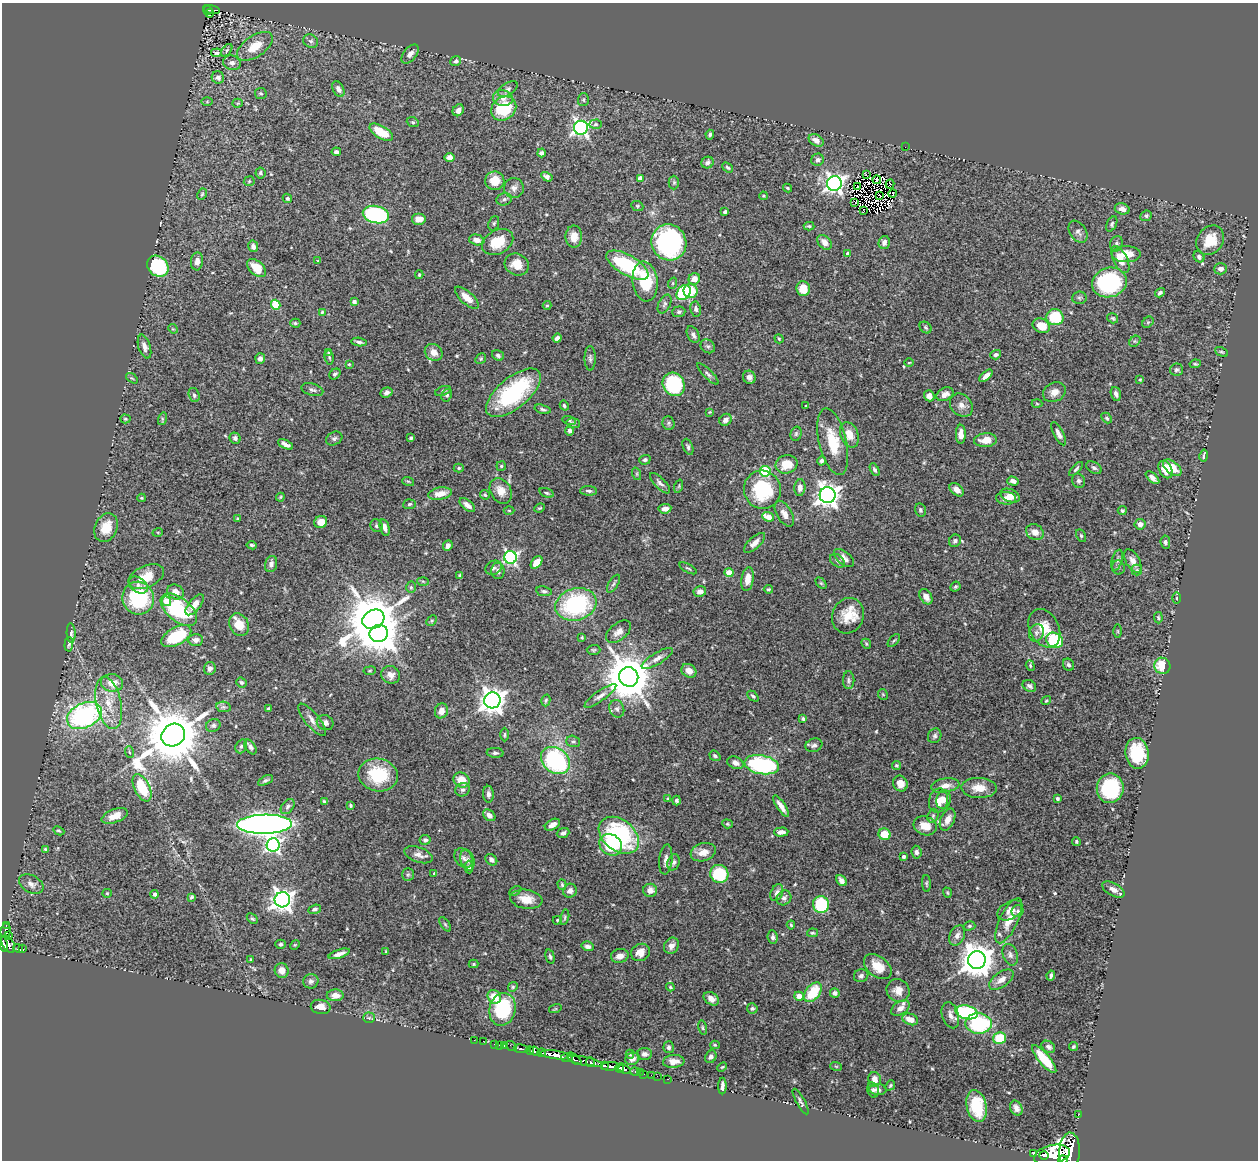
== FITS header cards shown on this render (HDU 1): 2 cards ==
NAXIS1  =                 1256
NAXIS2  =                 1158

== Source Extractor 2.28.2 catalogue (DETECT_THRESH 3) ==
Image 1256 x 1158 px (HDU 1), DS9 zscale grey, 1 PNG px = 1 image px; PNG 1260 x 1162 px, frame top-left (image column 1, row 1158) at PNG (2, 3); each listed source drawn as its Kron ellipse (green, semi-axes under 4 px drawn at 4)
Background 1.16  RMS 0.028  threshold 0.0836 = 3 sigma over >= 5 px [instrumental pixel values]
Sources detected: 543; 3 with non-positive FLUX_AUTO (blend fragments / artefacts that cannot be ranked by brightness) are neither listed nor drawn; of the other 540, the 500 brightest by FLUX_AUTO listed and drawn (40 fainter detections omitted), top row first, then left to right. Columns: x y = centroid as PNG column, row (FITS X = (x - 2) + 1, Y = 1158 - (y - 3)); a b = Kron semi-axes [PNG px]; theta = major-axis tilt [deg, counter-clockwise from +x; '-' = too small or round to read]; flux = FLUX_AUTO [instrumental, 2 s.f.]
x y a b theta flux
212 9 8 3 -13 72
208 10 5 4 - 58
209 13 4 3 - 38
311 41 8 6 -30 5
255 46 20 10 34 38
227 50 7 4 55 3.2
216 53 5 4 - 4.4
410 54 11 6 50 10
456 61 5 5 - 4.7
232 63 9 7 -17 8.5
218 77 6 6 - 8.8
338 89 8 5 -63 8.3
508 89 11 6 34 6.7
261 93 6 5 - 3.8
503 98 10 8 -17 13
583 100 6 5 - 3.5
207 102 6 4 1 2.2
238 103 5 4 - 2.5
504 108 13 11 40 91
458 110 6 5 - 10
413 122 6 4 -21 3.2
595 124 6 4 3 3.5
581 128 7 7 - 580
381 132 13 6 -31 47
710 135 5 4 - 3.3
816 140 8 5 -31 12
905 147 2 2 - 13
336 152 5 4 - 4.8
542 153 4 4 - 5
449 157 5 4 - 11
818 160 6 6 - 6.9
708 163 6 5 - 6.2
728 167 6 4 -39 3.1
260 173 5 5 - 3.8
866 175 2 2 - 70
547 177 6 4 -31 6.3
640 178 4 4 - 19
877 180 4 2 - 2.7
249 181 5 5 - 2.3
495 181 9 9 - 31
674 182 7 5 -90 3.2
834 183 7 7 - 810
890 184 4 3 - 4.1
857 186 3 2 - 2.5
514 188 10 10 - 10
788 188 4 3 - 2.1
892 193 4 3 - 1.9
202 194 6 4 61 2.6
763 196 4 3 - 1.9
880 196 3 2 - 3
287 198 5 4 - 3
504 199 8 6 13 5.2
855 202 3 2 - 3
637 206 6 5 - 2.6
1122 209 7 5 -17 11
863 210 3 2 - 2.5
725 212 4 3 - 3.6
376 215 13 8 -13 230
1146 216 6 5 - 4.2
419 219 7 5 0 13
494 223 8 5 71 3.5
1112 224 8 5 64 3.5
809 226 5 3 - 2.8
1078 232 12 8 -56 7.3
574 237 11 8 -90 21
477 240 8 5 -14 12
1210 240 16 12 54 41
498 242 16 11 27 47
669 242 18 17 - 310
824 242 8 6 -47 12
884 242 6 5 - 9.1
1116 244 8 6 72 4.5
253 246 6 5 - 7.4
848 254 4 4 - 13
1126 254 14 8 -1 26
1199 257 6 5 - 3.9
1120 260 14 7 -63 26
197 261 9 6 84 11
318 261 4 4 - 2.1
517 264 12 10 -25 24
627 265 23 10 -30 140
158 266 12 9 -42 130
257 268 11 7 -43 37
1221 269 6 5 - 8.9
419 275 4 3 - 2.4
694 279 6 5 - 15
645 281 20 12 -83 80
1109 282 17 14 17 220
673 283 6 3 71 2.2
803 289 7 7 - 28
691 291 7 7 - 39
684 293 8 6 51 170
1160 293 5 4 - 4.9
467 298 15 6 -42 22
1079 298 7 6 - 4
354 302 4 3 - 7.2
664 304 10 6 64 5.3
276 305 5 4 - 81
547 305 4 4 - 2
696 309 7 5 -80 6.3
322 312 4 4 - 2.3
679 312 6 5 - 4
1055 317 8 8 - 81
1113 318 6 4 -34 3.1
1148 322 6 5 - 2.8
295 323 5 4 - 2.7
1041 326 9 7 -24 34
926 328 7 5 -45 3.4
173 329 5 4 - 1.9
693 335 9 5 -61 6.7
557 338 4 4 - 7.4
779 339 5 3 - 2.1
1135 341 6 5 - 3
359 342 8 3 -8 4.9
708 346 8 6 -40 4.9
144 347 12 6 -73 9.7
434 352 9 8 - 15
1222 352 7 4 -25 2.5
329 353 3 3 - 2.1
498 355 6 5 - 4.9
996 355 5 4 - 4.4
329 357 7 4 -80 2.5
260 358 5 5 - 7.3
590 358 12 5 -89 5.7
481 359 6 5 - 2.9
909 363 5 3 - 1.9
349 364 4 3 - 2
1195 364 5 4 - 2.4
1176 370 6 6 - 3.9
335 374 6 5 - 3.8
708 374 14 4 -45 5.5
986 376 8 4 43 11
749 377 6 6 - 7.8
132 378 6 3 -36 2.1
1140 379 4 3 - 2.1
674 384 12 10 -56 180
312 390 11 6 -16 6.2
443 391 8 4 19 3.6
387 392 6 5 - 5.7
1054 392 12 9 29 15
513 393 33 15 39 200
945 394 9 6 26 12
1116 394 7 5 -75 6.8
194 395 7 5 -72 4.2
447 395 7 5 63 3.7
929 396 5 5 - 10
1037 404 5 3 - 2
961 405 13 10 -46 12
564 406 5 4 - 3
806 406 3 2 - 1.9
543 409 8 4 -15 3.8
710 412 4 4 - 1.8
1107 418 6 4 -48 3.3
125 419 5 4 - 2.5
162 419 6 4 73 2.4
569 420 7 4 -14 2.6
725 420 6 5 - 9.1
573 423 7 5 -10 3
669 423 7 6 - 3.7
570 431 5 4 - 5.2
796 434 7 5 75 3.5
961 434 9 5 90 13
1058 434 13 5 -64 8.4
849 435 13 8 -69 24
235 438 6 5 - 5.8
334 438 8 6 28 4.8
411 438 4 3 - 3
985 440 11 7 5 24
833 442 34 14 -77 59
286 444 8 4 -27 8.4
688 447 8 4 -68 4.1
1204 456 6 2 79 3.1
645 460 6 4 17 4.2
822 461 5 4 - 4.3
786 464 11 9 14 32
501 466 4 4 - 2.9
459 468 5 4 - 2.9
1094 468 8 5 -31 4.9
1172 468 11 6 -39 32
1076 469 9 4 45 3.9
1165 469 9 6 -63 33
875 470 7 4 -61 4.2
765 471 5 5 - 130
637 474 6 4 -72 2.7
1153 478 8 4 -42 7.6
408 481 6 3 -19 2.2
1013 481 6 4 -16 9.2
1078 481 7 6 - 4.8
660 483 13 5 -45 7.1
679 486 7 4 72 2.5
800 488 8 5 84 9.7
762 490 19 18 - 120
956 490 8 5 -41 13
501 491 13 10 -60 20
588 491 8 4 -2 5.5
546 493 7 4 -18 3.2
440 494 12 6 10 21
485 495 5 4 - 3.3
828 495 8 8 - 1500
1010 495 10 6 -23 14
280 497 4 3 - 1.9
142 498 4 4 - 2
1006 498 10 6 -4 13
409 504 6 5 - 3.5
467 505 9 5 -39 11
540 508 5 3 - 2.1
665 509 6 4 7 11
509 510 5 3 - 1.8
920 510 7 5 -77 4.1
1122 511 4 4 - 3
784 514 14 7 -58 13
768 517 6 4 -20 25
238 519 4 3 - 2.7
321 522 7 6 - 21
1140 524 5 5 - 8.2
377 526 7 6 - 4.1
385 527 8 4 -74 9.2
106 528 15 11 64 34
158 532 5 3 - 1.8
1035 532 9 7 -35 14
1081 536 7 4 -64 3
955 541 6 5 - 4.8
1165 542 6 4 -82 5.2
754 543 13 5 43 13
252 545 5 3 - 3.6
448 546 5 4 - 5.2
511 557 6 6 - 390
844 558 12 6 -41 11
1117 560 11 5 74 5.6
837 561 8 6 -37 5.3
1133 561 13 7 -61 12
537 562 7 4 50 26
271 564 8 6 73 8.1
493 568 8 6 28 5.9
688 568 10 3 -29 2.8
1118 568 7 6 - 4.5
1137 570 5 5 - 3.4
498 571 8 6 -87 6.7
729 573 4 4 - 49
460 576 4 3 - 3
146 577 19 11 24 37
748 579 12 6 82 19
423 581 6 4 -3 3
821 583 6 4 -44 2.7
613 584 10 4 59 4.4
138 585 10 7 -36 9.6
411 587 5 5 - 3.2
955 587 5 4 - 3
768 589 4 3 - 2.6
544 591 8 5 -8 4.2
700 591 6 5 - 10
176 592 8 7 - 17
926 597 8 5 -58 12
138 598 16 15 - 150
1176 598 5 3 - 2.4
166 601 5 4 - 36
576 604 21 16 16 210
195 605 12 5 50 19
179 610 21 11 -39 170
848 616 18 15 68 41
1158 618 6 4 -85 2.5
373 619 11 9 28 10000
432 621 6 4 45 2.2
239 625 12 9 -61 29
1044 628 20 14 -63 37
1118 631 6 4 -89 2.1
618 632 14 8 39 13
71 633 10 4 -87 4.9
379 633 9 8 - 3400
1036 633 9 7 68 7
176 636 16 9 28 92
582 637 4 3 - 2
196 640 7 6 - 9.2
894 640 8 3 48 2.6
1054 640 9 7 -28 140
69 644 7 3 85 2.8
866 644 5 4 - 2.5
593 650 7 5 0 3.1
657 658 18 5 31 11
1068 665 6 5 - 4.7
1030 666 6 4 -71 2.7
1162 666 8 8 - 47
210 668 6 6 - 7.1
370 671 6 3 9 2
689 671 8 6 -35 14
391 675 9 8 - 12
629 677 10 9 - 8800
849 680 9 5 89 4.9
241 682 5 4 - 3
112 683 11 8 -9 22
1029 686 7 5 -31 6.3
883 694 5 5 - 2.5
600 696 19 5 35 11
753 696 6 4 -44 3.1
492 700 8 8 - 1900
546 700 6 4 74 2.9
1046 701 5 4 - 2.2
109 703 26 12 -78 40
224 707 7 5 -10 4.3
268 709 4 3 - 3.1
617 709 9 7 -69 6.5
441 711 7 6 - 16
84 716 18 12 27 360
803 719 3 3 - 4.2
312 720 20 7 -50 13
325 723 8 7 - 7.2
213 725 7 6 - 4.3
505 734 7 3 89 2.5
173 735 12 10 37 14000
935 736 8 6 62 5.1
573 741 7 5 -19 4.2
814 745 9 6 18 6.1
241 746 7 5 70 5.1
250 747 8 5 -57 7
129 752 6 3 -70 2.1
495 753 8 5 -3 4.5
1137 753 15 11 -81 78
715 756 6 4 -37 3.4
555 761 15 12 -37 260
735 763 8 6 -22 8.4
762 765 17 9 -10 200
896 765 4 4 - 2.4
378 775 20 16 -10 98
265 780 8 4 27 4.4
461 780 8 7 - 28
900 783 8 7 - 18
945 785 14 7 9 15
142 788 14 7 -64 70
979 788 18 10 -2 27
1110 788 15 13 82 120
463 790 7 6 - 5.9
488 794 8 5 -87 7
668 799 3 3 - 2.7
1057 799 4 3 - 3.5
944 800 9 7 78 14
324 801 3 3 - 2.6
677 801 5 3 - 3.3
938 801 12 9 75 22
350 805 3 3 - 2.6
288 806 8 5 52 4.9
781 806 12 4 -57 13
489 815 7 5 -42 10
115 816 14 6 21 17
933 816 7 5 71 3.8
947 819 11 6 65 16
264 824 27 9 1 1800
727 824 5 4 - 2.4
552 825 8 5 28 13
925 826 12 9 -18 27
59 831 6 4 -27 2.7
781 832 7 4 3 8.7
563 833 6 5 - 5.6
885 834 6 5 - 34
619 835 22 15 -38 220
425 840 5 5 - 5.5
1076 841 4 4 - 2.9
273 845 6 6 - 440
611 845 12 10 -39 99
45 849 4 3 - 2.2
703 852 13 9 18 19
916 852 6 5 - 5.9
418 855 15 7 -19 13
903 856 3 3 - 4.9
464 858 11 8 -49 8.2
666 859 15 6 85 11
467 860 10 6 -73 7.2
491 860 6 5 - 6.8
674 862 8 6 71 5.5
469 867 6 4 -89 3.5
434 873 4 3 - 2
719 874 9 9 - 95
408 875 6 5 - 3.7
841 881 6 4 -52 9.4
926 883 8 4 -88 2.9
31 884 13 8 -29 11
562 885 5 4 - 2.4
650 890 7 6 - 13
1113 890 12 6 -29 10
515 891 6 4 30 2.8
570 891 7 6 - 9.4
107 893 4 4 - 2
777 893 9 6 65 7.5
947 893 5 3 - 2.1
155 894 4 4 - 5.5
191 897 4 3 - 2.7
784 898 8 7 - 5.9
526 899 16 9 -8 28
282 900 8 7 - 1200
821 905 8 8 - 120
315 909 6 4 20 4.4
1010 910 14 8 29 13
1018 911 6 6 - 3.6
565 917 8 4 78 3
252 919 6 4 -45 2.7
557 920 4 4 - 2.2
1009 921 25 9 65 29
445 924 8 4 -54 3.6
6 925 3 2 - 19
791 925 4 3 - 2.5
969 926 6 4 16 3
6 931 7 5 84 94
812 933 5 4 - 2.8
957 935 10 7 65 11
9 936 3 2 - 82
773 937 7 5 -83 5
4 944 8 3 -78 550
8 944 10 5 -60 660
280 944 5 4 - 3.7
295 945 5 4 - 2.1
588 946 6 5 - 6.2
671 946 8 7 - 10
18 948 5 3 - 170
22 949 4 3 - 100
386 952 4 3 - 1.9
640 952 10 8 30 18
339 954 11 4 18 10
1010 955 11 7 -70 7.3
620 956 9 6 14 13
550 957 7 3 -77 3
251 959 3 2 - 1.9
977 960 9 8 - 3600
473 964 5 4 - 2
878 966 16 10 -39 34
282 970 7 7 - 14
1051 975 5 3 - 4
861 976 7 6 - 5.7
1001 980 14 7 36 16
311 981 7 7 - 6.2
513 987 5 4 - 2.5
670 987 4 3 - 2.4
898 990 12 11 - 18
813 992 11 7 52 66
835 993 5 4 - 7.2
335 995 8 6 2 16
799 996 5 4 - 20
494 997 7 6 - 31
711 999 8 6 -36 10
321 1007 10 7 -11 15
752 1008 5 5 - 3.3
900 1008 10 6 32 13
502 1009 16 13 76 130
555 1009 6 4 18 1.9
966 1012 11 7 -13 180
950 1015 13 8 -72 13
369 1018 5 5 - 3.1
910 1019 8 5 -18 16
978 1023 13 10 -4 170
703 1028 7 4 -77 2.7
999 1038 6 6 - 61
474 1040 2 2 - 6.9
483 1041 2 2 - 9.5
494 1044 3 2 - 22
500 1045 3 2 - 20
504 1045 4 3 - 59
715 1045 5 4 - 2.5
511 1046 6 3 -37 40
1073 1046 5 4 - 3.4
669 1047 6 5 - 4.2
1048 1047 7 5 -32 5.4
521 1049 7 3 -9 190
530 1051 4 3 - 480
535 1051 5 4 - 910
541 1053 4 3 - 440
630 1054 4 4 - 2.3
645 1054 7 6 - 6.9
554 1055 14 4 -8 3000
711 1057 6 5 - 5.2
567 1058 6 3 4 390
574 1059 8 4 -39 410
632 1059 7 6 - 9
1044 1059 17 5 -50 52
585 1061 18 3 -12 890
590 1061 4 2 - 250
674 1061 11 6 5 12
604 1066 4 3 - 540
611 1066 9 3 3 1500
836 1066 6 3 -19 2
722 1067 5 3 - 1.8
620 1068 4 3 - 720
624 1069 7 4 -31 810
635 1072 5 3 - 59
640 1073 3 2 - 30
644 1074 2 2 - 16
651 1075 2 2 - 16
657 1076 2 2 - 14
668 1079 3 2 - 30
875 1079 7 6 - 15
890 1085 5 4 - 2.7
722 1086 8 3 90 6.2
873 1090 8 5 -75 4.4
878 1090 8 5 -6 6.8
801 1102 14 4 -61 5.2
977 1106 16 10 -78 63
1016 1108 8 5 -64 8.3
1078 1115 2 2 - 7.6
1069 1152 19 10 88 5500
1034 1154 3 3 - 100
1044 1155 4 3 - 660
1052 1155 18 9 12 5400
1063 1160 4 3 - 440
At the frame edge (FLAGS 8, measured only in part): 2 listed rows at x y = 4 944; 1063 1160
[40 fainter detections neither listed nor drawn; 3 non-positive-flux detections neither listed nor drawn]